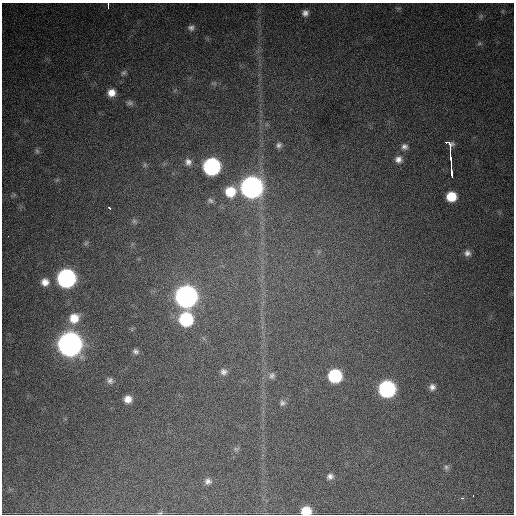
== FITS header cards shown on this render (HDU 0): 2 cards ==
NAXIS1  =                  512 / Axis length
NAXIS2  =                  512 / Axis length

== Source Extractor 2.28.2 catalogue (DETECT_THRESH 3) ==
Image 512 x 512 px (HDU 0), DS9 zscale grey, 1 PNG px = 1 image px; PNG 516 x 516 px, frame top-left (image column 1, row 512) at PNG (2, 3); no overlay
Background 1130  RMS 29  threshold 87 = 3 sigma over >= 5 px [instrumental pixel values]
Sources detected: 52; all 52 listed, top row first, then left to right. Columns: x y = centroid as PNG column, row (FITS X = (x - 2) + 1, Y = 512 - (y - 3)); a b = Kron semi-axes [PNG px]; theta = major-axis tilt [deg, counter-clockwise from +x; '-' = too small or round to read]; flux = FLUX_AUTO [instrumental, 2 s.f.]
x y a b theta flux
108 6 5 2 - 7.0e+03
305 13 7 7 - 8.6e+03
481 16 7 4 71 3.0e+03
191 28 8 7 - 6.8e+03
479 44 6 4 19 2.6e+03
124 73 8 5 38 4.5e+03
111 93 7 7 - 1.8e+04
130 103 8 6 0 5.2e+03
447 142 7 3 -15 3.1e+04
279 145 7 6 - 5.8e+03
404 147 9 8 - 9.3e+03
450 148 7 3 87 1.5e+04
37 151 7 5 -47 3.8e+03
450 154 4 2 - 2.3e+04
398 159 10 10 - 1.3e+04
451 160 7 3 -81 2.4e+04
188 162 10 8 -54 9.6e+03
145 165 7 4 88 3.1e+03
212 166 10 10 - 5.1e+05
451 169 15 3 -83 2.8e+04
251 187 10 10 - 1.6e+06
230 192 10 10 - 4.8e+04
451 196 8 8 - 4.7e+04
210 200 8 6 -43 4.4e+03
109 208 3 3 - 5.5e+03
134 221 6 6 - 4.6e+03
8 236 2 2 - 1.7e+03
86 243 8 4 45 3.7e+03
467 253 8 7 - 8.7e+03
66 278 10 10 - 7.4e+05
45 282 10 10 - 1.7e+04
186 296 10 10 - 1.7e+06
74 318 12 11 - 3.3e+04
186 319 10 10 - 1.7e+05
70 344 11 10 - 2.7e+06
135 351 7 6 - 5.9e+03
223 372 8 7 - 7.7e+03
272 375 8 7 - 6.2e+03
335 376 9 9 - 1.6e+05
110 380 8 7 - 6.6e+03
432 387 8 7 - 8.8e+03
387 389 10 10 - 4.5e+05
128 399 7 7 - 1.6e+04
282 403 8 7 - 5.6e+03
236 449 6 6 - 4.0e+03
446 467 7 7 - 4.7e+03
330 476 8 7 - 7.4e+03
208 481 9 8 - 8.7e+03
473 495 3 2 - 5.4e+03
462 498 3 2 - 4.2e+03
306 511 8 7 - 4.2e+04
160 513 7 3 12 2.3e+03
At the frame edge (FLAGS 8, measured only in part): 2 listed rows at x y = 108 6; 306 511